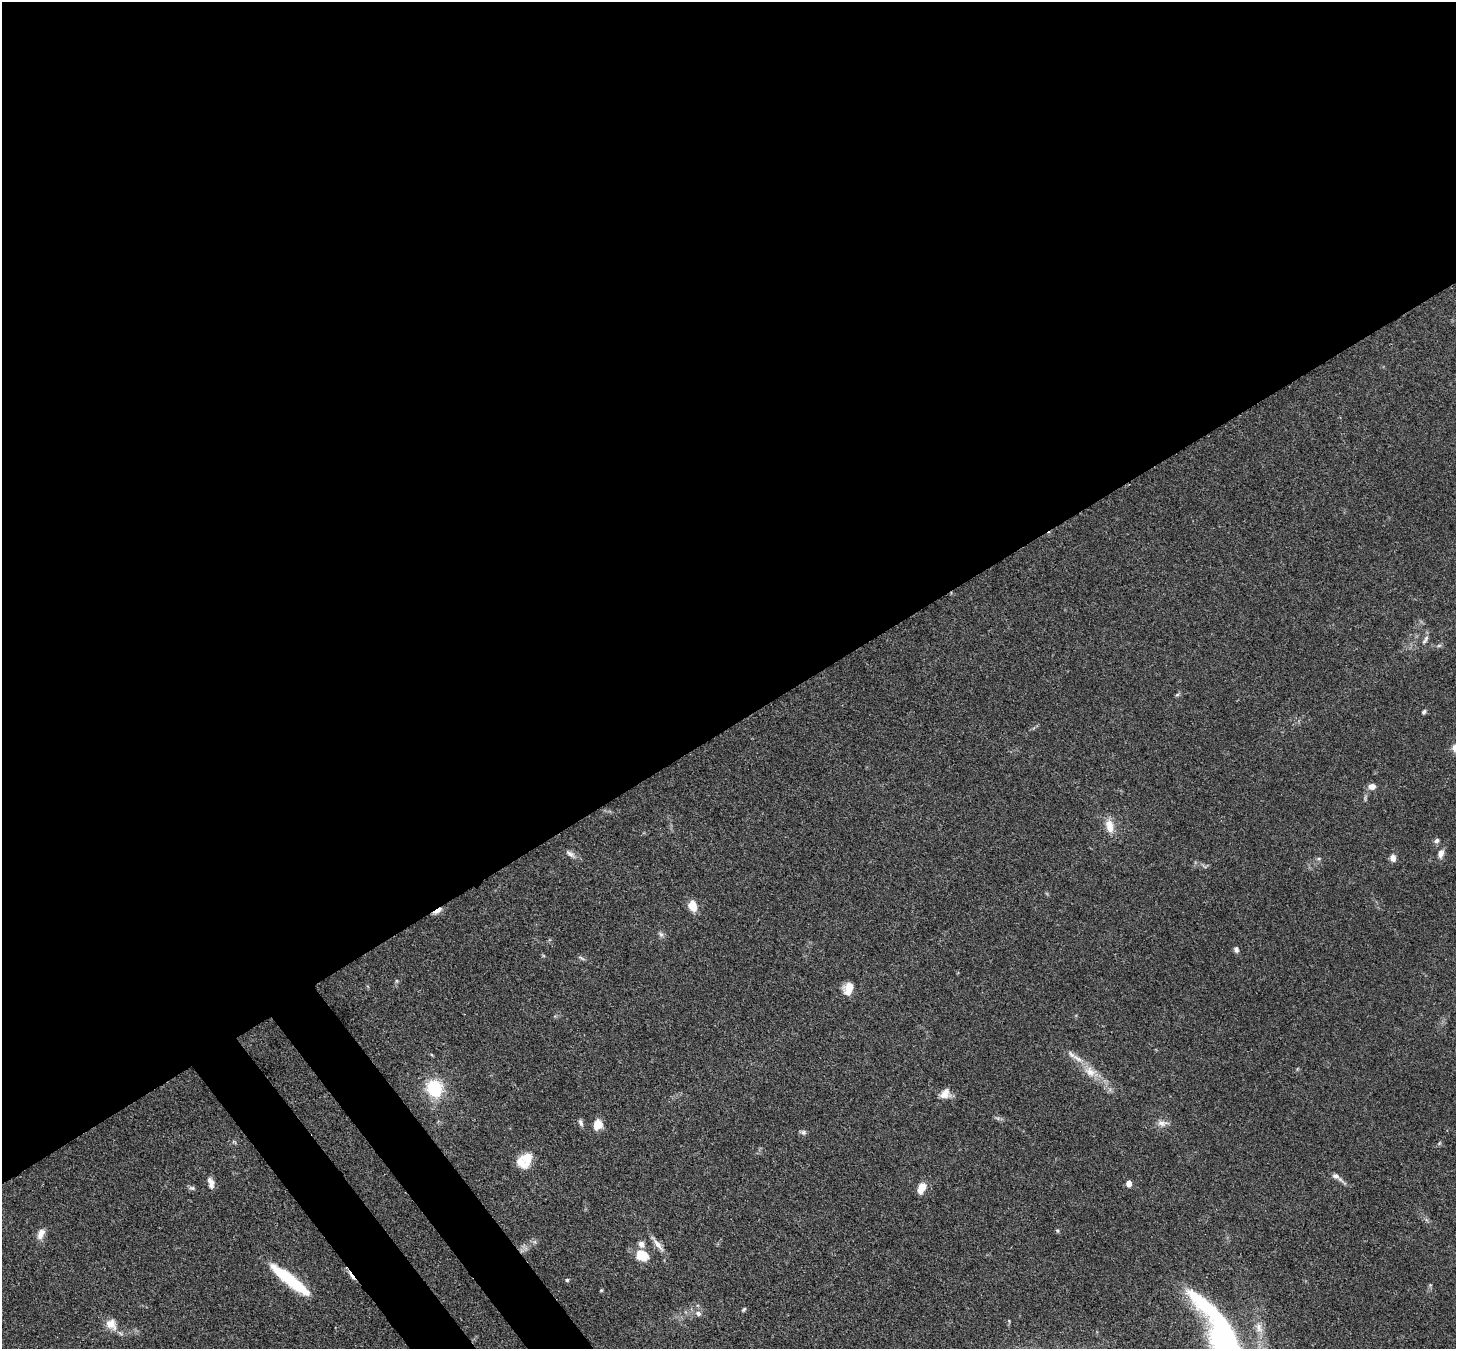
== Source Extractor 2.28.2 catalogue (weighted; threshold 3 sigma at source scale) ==
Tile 2 of 4 x 4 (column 2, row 1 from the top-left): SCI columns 1533-2986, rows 4253-5599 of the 5973 x 5945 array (HDU 1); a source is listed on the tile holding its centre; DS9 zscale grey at full resolution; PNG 1458 x 1351 px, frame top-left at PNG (2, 2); no overlay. Shown black and unused: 56% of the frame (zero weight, under 3 of 4 exposures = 7% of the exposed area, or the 3 px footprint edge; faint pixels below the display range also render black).
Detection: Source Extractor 2.28.2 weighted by HDU 2 'WHT'; one run over the whole footprint, this tile lists its part. Background 0.154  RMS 0.0047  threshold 0.021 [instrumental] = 3 sigma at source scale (4.5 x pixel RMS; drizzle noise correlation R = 1.50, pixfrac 1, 0.05/0.05 arcsec/px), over >= 5 px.
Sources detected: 49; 2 inside a brighter object's white glare — not listed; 1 inside a brighter listed object's ellipse — not listed separately; the other 46 listed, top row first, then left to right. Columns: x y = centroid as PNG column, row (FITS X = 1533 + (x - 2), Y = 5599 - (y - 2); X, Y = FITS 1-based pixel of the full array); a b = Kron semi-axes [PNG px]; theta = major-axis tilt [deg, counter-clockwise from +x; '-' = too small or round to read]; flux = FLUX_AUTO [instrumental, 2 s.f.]
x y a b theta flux
1424 641 8 5 58 1.2
1439 645 7 4 1 0.8
1177 695 6 4 20 0.68
1424 712 6 5 - 0.92
1372 786 8 6 4 3
1109 826 20 10 -76 5.8
1437 841 7 6 - 1.3
1441 853 11 7 72 2.8
570 854 16 6 -36 2.3
1319 858 6 4 19 0.63
1393 858 8 6 -85 2.8
693 906 12 8 -65 6.4
437 911 16 4 33 2.1
661 934 8 5 -63 1.3
1236 949 7 5 -66 1.4
581 958 10 3 -34 0.86
396 981 6 4 71 0.64
848 989 12 9 74 6.8
1071 1054 16 6 -43 2.9
1090 1072 19 13 -33 7.1
434 1088 15 13 -60 25
944 1095 16 10 10 4.2
581 1123 9 5 -69 1.3
1162 1123 15 8 -2 2.9
598 1125 12 10 69 5.3
803 1132 8 6 -23 1.2
525 1160 19 13 46 10
1336 1176 12 7 -24 2
211 1183 14 7 -72 2.8
1129 1183 5 4 - 5.3
192 1188 9 5 -9 1.1
922 1188 15 9 64 4.7
1057 1230 5 4 - 0.63
41 1234 14 8 66 3.5
658 1245 21 6 -51 3.5
642 1255 15 11 -29 9.8
352 1276 16 4 -55 4
567 1280 5 4 - 0.83
295 1284 41 12 -39 22
1430 1285 5 5 - 0.57
601 1290 5 4 - 0.47
744 1309 6 4 45 0.65
698 1313 8 7 - 1.8
111 1324 15 11 -45 5.2
1223 1326 93 14 -50 88
1259 1328 17 8 -69 4.6
Overlapping masked pixels (flux is a lower limit): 2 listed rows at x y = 437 911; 352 1276
Isophote crosses this tile's border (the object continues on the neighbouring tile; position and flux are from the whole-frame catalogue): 1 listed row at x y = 1223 1326